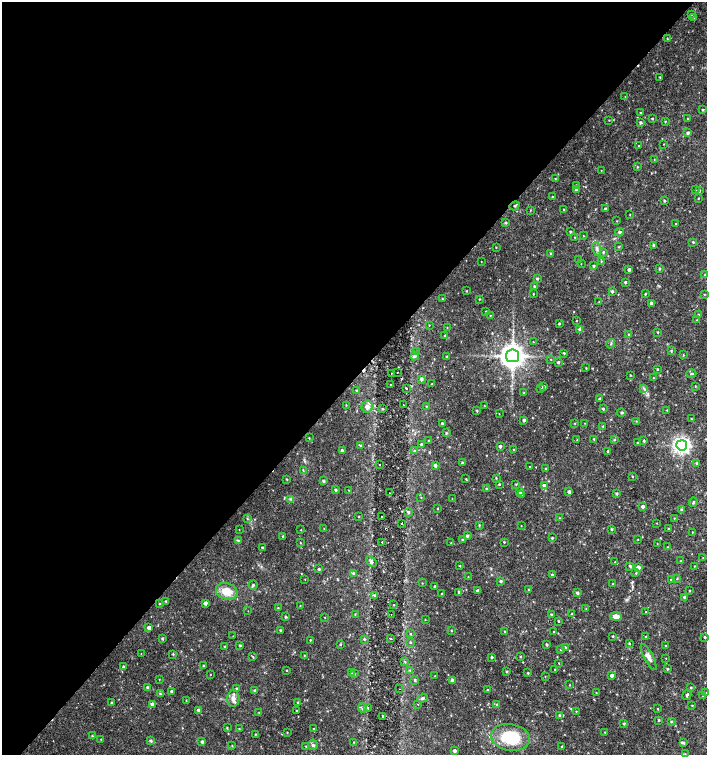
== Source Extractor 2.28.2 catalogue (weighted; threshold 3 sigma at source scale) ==
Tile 5 of 4 x 4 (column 1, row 2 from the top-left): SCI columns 226-1634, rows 3011-4516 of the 6024 x 6030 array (HDU 1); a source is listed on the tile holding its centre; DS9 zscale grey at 2 x 2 block average (1 PNG px = mean of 2 x 2 image px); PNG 709 x 757 px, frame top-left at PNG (2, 2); each listed source drawn as its Kron ellipse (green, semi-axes under 4 px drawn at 4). Shown black and unused: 50% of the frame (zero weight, under 2 of 3 exposures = <1% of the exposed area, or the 3 px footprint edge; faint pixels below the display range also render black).
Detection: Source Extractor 2.28.2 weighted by HDU 2 'WHT'; one run over the whole footprint, this tile lists its part. Background 0.0231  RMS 0.0035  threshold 0.0158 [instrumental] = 3 sigma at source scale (4.5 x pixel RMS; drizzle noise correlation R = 1.50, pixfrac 1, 0.0396/0.0396 arcsec/px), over >= 5 px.
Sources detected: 358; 4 cosmic-ray / hot-pixel residue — neither listed nor drawn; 4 inside a brighter listed object's ellipse — not listed separately; the other 350 listed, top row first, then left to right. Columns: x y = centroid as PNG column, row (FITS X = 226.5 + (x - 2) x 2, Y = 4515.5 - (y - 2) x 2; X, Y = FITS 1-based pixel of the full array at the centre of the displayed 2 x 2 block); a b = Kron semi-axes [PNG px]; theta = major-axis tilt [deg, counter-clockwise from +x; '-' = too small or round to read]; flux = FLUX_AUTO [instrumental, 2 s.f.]
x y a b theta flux
691 15 2 2 - 0.48
694 17 3 2 - 0.75
667 38 2 2 - 0.57
660 77 3 2 - 0.7
625 97 3 2 - 0.39
703 110 3 2 - 0.8
640 112 2 2 - 0.4
652 119 3 2 - 0.59
687 119 3 2 - 0.6
609 120 3 2 - 0.38
640 122 3 3 - 1.3
665 122 3 2 - 0.57
688 133 3 3 - 1.4
663 144 2 2 - 0.3
638 146 2 2 - 0.42
654 160 2 2 - 0.32
637 167 3 2 - 0.67
601 171 2 2 - 0.31
555 179 3 2 - 0.54
576 185 3 2 - 0.96
576 190 4 3 - 1.1
696 190 2 2 - 1.4
699 190 3 2 - 0.98
552 197 3 2 - 0.58
698 198 2 2 - 0.47
664 201 3 2 - 0.96
515 206 5 2 - 1
605 209 2 2 - 0.94
530 210 3 2 - 0.42
563 210 3 2 - 0.4
630 214 2 2 - 0.39
617 221 3 2 - 0.38
506 223 3 3 - 0.97
676 224 2 2 - 0.4
570 232 3 2 - 0.99
619 232 4 4 - 1.5
583 236 2 2 - 0.4
575 237 3 2 - 0.53
693 242 3 2 - 0.74
653 245 3 2 - 0.88
496 247 3 2 - 0.44
619 247 3 2 - 0.57
597 249 7 3 -78 2.2
603 252 3 3 - 0.81
550 253 2 2 - 0.5
579 260 2 2 - 0.44
481 261 2 2 - 0.27
601 261 3 2 - 0.58
581 264 2 2 - 0.32
594 266 3 3 - 0.89
659 269 3 2 - 0.83
629 270 3 3 - 2
705 275 3 3 - 0.99
537 279 3 3 - 1.1
625 282 3 2 - 1
534 286 3 2 - 0.88
467 291 3 2 - 0.46
612 291 3 3 - 1.3
533 294 2 2 - 0.4
645 294 3 2 - 0.58
704 294 2 2 - 0.55
443 299 3 2 - 0.47
479 299 2 2 - 0.41
599 302 2 2 - 0.36
651 303 3 3 - 1.4
486 311 2 2 - 0.43
490 315 2 2 - 0.42
699 315 3 2 - 0.91
697 320 3 2 - 0.32
576 321 2 2 - 0.38
559 323 2 2 - 0.74
429 325 2 2 - 0.42
447 327 2 2 - 0.37
580 329 4 3 - 2.7
658 332 3 2 - 0.53
629 334 3 2 - 0.69
445 336 4 3 - 1.1
533 342 3 2 - 0.41
611 344 5 2 - 0.73
671 351 3 3 - 0.84
416 352 3 2 - 0.5
564 353 3 2 - 0.68
683 355 3 2 - 0.52
415 356 4 4 - 1.8
447 356 3 2 - 0.52
512 356 6 6 - 790
551 359 2 2 - 0.39
558 362 3 2 - 1.1
586 368 2 2 - 0.57
657 369 3 2 - 0.64
397 372 2 2 - 0.37
391 373 2 2 - 1.1
691 374 5 3 - 0.98
630 375 3 2 - 0.49
653 378 2 2 - 0.34
421 379 4 3 - 1.9
432 384 2 2 - 0.62
391 385 2 2 - 2.6
695 386 3 2 - 0.45
544 387 3 3 - 2.3
406 388 2 2 - 1.1
644 388 4 2 - 0.84
540 389 3 2 - 0.58
356 390 3 2 - 0.52
524 393 3 2 - 0.34
600 399 3 2 - 2.2
346 405 3 2 - 0.39
403 405 2 2 - 0.76
426 406 2 2 - 0.53
484 406 2 2 - 0.32
367 407 6 5 - 4.4
382 409 3 2 - 0.76
603 409 3 2 - 0.93
667 410 2 2 - 0.46
477 411 3 2 - 0.65
621 413 4 3 - 1.1
499 414 2 2 - 0.3
691 419 2 2 - 0.48
524 420 3 3 - 1.8
636 421 3 2 - 0.42
442 423 2 2 - 0.98
575 423 3 2 - 0.54
585 423 3 2 - 0.32
603 426 3 2 - 0.58
446 433 3 3 - 0.82
309 438 3 2 - 0.45
594 439 2 2 - 0.66
577 440 2 2 - 0.43
614 440 3 3 - 0.8
429 441 2 2 - 0.65
644 441 3 2 - 1
638 443 2 2 - 0.98
421 444 3 2 - 1.1
682 445 5 5 - 260
361 446 3 3 - 0.84
500 446 2 2 - 1.7
513 449 2 2 - 0.39
342 450 2 2 - 1.3
415 451 3 3 - 0.95
608 451 2 2 - 1.1
462 463 3 3 - 0.84
697 463 3 3 - 0.86
380 465 2 2 - 1.1
435 465 3 3 - 2
530 466 2 2 - 0.41
546 469 3 2 - 0.84
303 470 3 2 - 0.67
632 476 3 2 - 0.59
496 478 2 2 - 0.51
287 479 2 2 - 0.59
466 479 3 2 - 0.5
323 481 4 3 - 0.99
499 484 2 2 - 0.75
516 484 3 2 - 0.66
544 486 3 3 - 2.5
487 489 3 3 - 1.1
335 490 3 2 - 1
349 490 2 2 - 0.4
520 492 3 3 - 2.1
569 492 2 2 - 2.2
389 493 2 2 - 0.89
616 494 3 3 - 1.1
522 495 3 2 - 0.61
421 497 3 2 - 0.4
290 499 4 2 - 0.86
452 499 3 2 - 0.33
693 502 4 2 - 1.1
643 506 3 2 - 2.1
437 509 3 2 - 0.51
681 510 3 3 - 0.82
408 512 3 3 - 1.1
359 516 3 2 - 0.36
382 517 2 2 - 2.7
247 518 3 3 - 0.67
559 518 3 2 - 0.43
674 518 3 2 - 0.44
402 523 2 2 - 1.1
657 523 2 2 - 0.3
479 525 3 3 - 0.69
521 526 2 2 - 0.3
239 529 2 2 - 0.31
324 529 2 2 - 0.46
611 529 3 3 - 0.82
668 529 2 2 - 0.9
301 530 2 2 - 0.35
692 532 2 2 - 0.4
283 536 3 2 - 0.55
467 536 3 3 - 1.2
552 538 3 2 - 0.87
638 539 2 2 - 0.43
238 540 3 3 - 0.86
463 540 3 2 - 0.98
382 542 2 2 - 1.8
504 542 2 2 - 0.59
300 543 2 2 - 0.45
451 543 2 2 - 0.59
657 544 3 2 - 0.34
668 547 2 2 - 0.44
262 548 3 2 - 0.94
703 558 3 2 - 0.37
681 561 3 2 - 0.66
371 562 6 4 -43 1.4
615 562 2 2 - 0.45
460 566 2 2 - 0.54
630 566 3 3 - 1.1
694 566 3 2 - 0.34
638 567 3 3 - 3.9
319 569 3 2 - 1.2
353 573 3 3 - 1.1
636 573 3 2 - 0.58
552 575 3 2 - 0.99
468 577 3 2 - 0.4
305 579 2 2 - 0.35
677 579 3 2 - 0.47
671 580 3 3 - 1.2
501 581 3 3 - 1.2
422 583 2 2 - 0.4
613 584 2 2 - 0.46
253 585 5 3 - 1.2
435 587 2 2 - 1.6
528 589 3 2 - 0.33
690 590 2 2 - 0.61
227 591 11 8 -17 13
477 591 2 2 - 2.3
459 592 4 2 - 1.1
577 593 3 3 - 1.6
442 594 2 2 - 0.47
374 595 3 2 - 0.56
684 597 3 3 - 1.2
166 601 3 2 - 0.8
160 603 3 2 - 0.56
205 603 3 2 - 2.5
393 605 2 2 - 0.39
300 606 2 2 - 0.36
278 608 3 2 - 0.57
586 609 3 2 - 0.49
248 611 2 2 - 0.25
646 612 2 2 - 0.42
355 614 3 2 - 0.5
551 614 3 2 - 0.85
572 614 3 2 - 0.66
391 615 2 2 - 0.79
616 616 5 4 - 5.8
285 617 3 3 - 0.82
325 617 2 2 - 0.32
425 620 3 2 - 0.35
558 621 2 2 - 0.75
149 628 3 3 - 2.5
280 630 3 2 - 0.86
451 631 3 2 - 0.49
505 631 3 2 - 0.86
554 632 3 2 - 0.66
411 634 3 2 - 0.45
233 636 2 2 - 0.26
613 636 2 2 - 0.74
646 637 3 2 - 0.47
705 637 3 3 - 0.83
390 638 2 2 - 2.6
163 639 3 3 - 1.1
364 639 3 3 - 0.8
310 640 2 2 - 0.55
410 642 3 2 - 0.76
629 643 3 2 - 0.86
340 644 3 2 - 0.79
546 644 2 2 - 1
240 645 3 2 - 0.97
225 646 4 3 - 0.99
666 646 2 2 - 0.68
565 647 3 3 - 1.1
561 650 3 3 - 0.86
141 654 2 2 - 0.37
173 654 3 2 - 0.74
304 655 3 2 - 0.46
253 656 4 3 - 0.72
520 656 3 2 - 0.63
492 657 3 2 - 1.1
649 657 14 4 -62 4.3
666 658 2 2 - 0.32
405 662 3 3 - 0.72
559 663 2 2 - 0.41
204 666 3 2 - 1
123 667 3 3 - 1.3
555 669 2 2 - 0.7
667 669 3 2 - 0.81
286 670 2 2 - 0.48
410 670 3 3 - 0.69
506 671 3 2 - 0.69
352 673 3 2 - 0.6
528 673 3 3 - 0.77
354 674 3 2 - 0.52
210 675 2 2 - 0.31
435 676 2 2 - 0.45
545 676 2 2 - 0.3
612 676 3 3 - 2.4
159 679 3 2 - 0.35
415 680 3 3 - 1
452 680 3 3 - 1.9
570 685 3 2 - 0.33
147 687 3 3 - 1.3
691 687 2 2 - 0.74
237 688 3 2 - 0.74
399 689 2 2 - 0.34
488 690 2 2 - 0.38
171 691 3 3 - 1.1
255 691 3 3 - 1.1
596 692 2 2 - 0.3
705 692 3 2 - 0.67
160 693 4 3 - 0.96
687 695 5 3 - 1.4
703 696 2 2 - 0.7
423 698 5 3 - 1.5
233 699 8 6 84 3.9
186 700 3 2 - 0.41
298 702 3 2 - 0.96
112 703 3 3 - 1.3
152 704 3 3 - 2.3
417 704 2 2 - 0.33
497 705 3 3 - 1.1
692 706 3 2 - 0.49
362 708 5 4 - 1.6
368 708 3 2 - 0.35
658 709 2 2 - 0.51
199 710 3 3 - 2.3
296 710 3 2 - 0.74
576 711 2 2 - 0.41
259 712 3 2 - 0.44
559 715 3 3 - 1.2
382 716 2 2 - 1.9
658 720 2 2 - 0.85
671 722 3 3 - 0.82
624 723 3 3 - 1
227 728 3 3 - 0.75
239 729 2 2 - 0.45
314 729 3 2 - 0.54
287 732 2 2 - 0.45
605 732 2 2 - 0.44
255 734 3 2 - 0.54
92 736 3 2 - 0.68
511 737 19 13 -10 40
101 739 2 2 - 0.4
151 741 4 3 - 1.2
202 742 3 3 - 1.5
354 742 2 2 - 0.37
684 743 3 3 - 1.1
313 745 5 4 - 1.6
232 746 3 2 - 0.47
562 746 3 2 - 0.86
306 747 2 2 - 0.54
454 751 3 3 - 2.3
685 754 3 2 - 0.55
Diffuse or blended objects may show on this block-average render without a row.